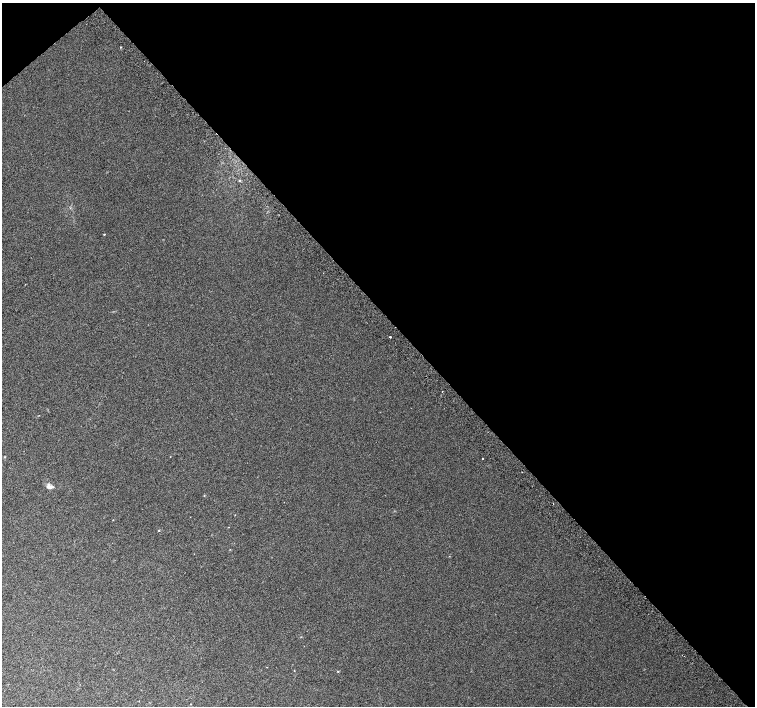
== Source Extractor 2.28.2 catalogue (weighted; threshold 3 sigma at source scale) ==
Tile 3 of 4 x 4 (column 3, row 1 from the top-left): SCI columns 3047-4551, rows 4460-5866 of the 6087 x 6041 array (HDU 1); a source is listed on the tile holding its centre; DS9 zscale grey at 2 x 2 block average (1 PNG px = mean of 2 x 2 image px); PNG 757 x 708 px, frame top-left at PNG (2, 3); no overlay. Shown black and unused: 45% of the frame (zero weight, under 2 of 3 exposures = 2% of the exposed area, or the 3 px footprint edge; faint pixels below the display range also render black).
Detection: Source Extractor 2.28.2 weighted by HDU 2 'WHT'; one run over the whole footprint, this tile lists its part. Background 0.0108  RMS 0.006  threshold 0.0271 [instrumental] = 3 sigma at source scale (4.5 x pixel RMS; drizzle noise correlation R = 1.50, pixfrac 1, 0.0396/0.0396 arcsec/px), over >= 5 px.
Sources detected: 10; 3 cosmic-ray / hot-pixel residue — not listed; the other 7 listed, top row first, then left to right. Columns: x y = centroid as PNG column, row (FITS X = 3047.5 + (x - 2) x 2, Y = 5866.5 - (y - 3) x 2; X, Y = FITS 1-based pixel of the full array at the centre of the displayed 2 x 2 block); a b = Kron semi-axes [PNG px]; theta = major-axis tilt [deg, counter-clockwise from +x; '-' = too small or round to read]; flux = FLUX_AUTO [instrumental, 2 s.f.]
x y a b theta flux
104 234 2 2 - 0.86
390 337 2 2 - 8.1
442 392 2 2 - 0.95
483 458 2 2 - 1.7
49 486 9 6 -15 5.4
159 530 3 2 - 0.6
338 671 3 2 - 1